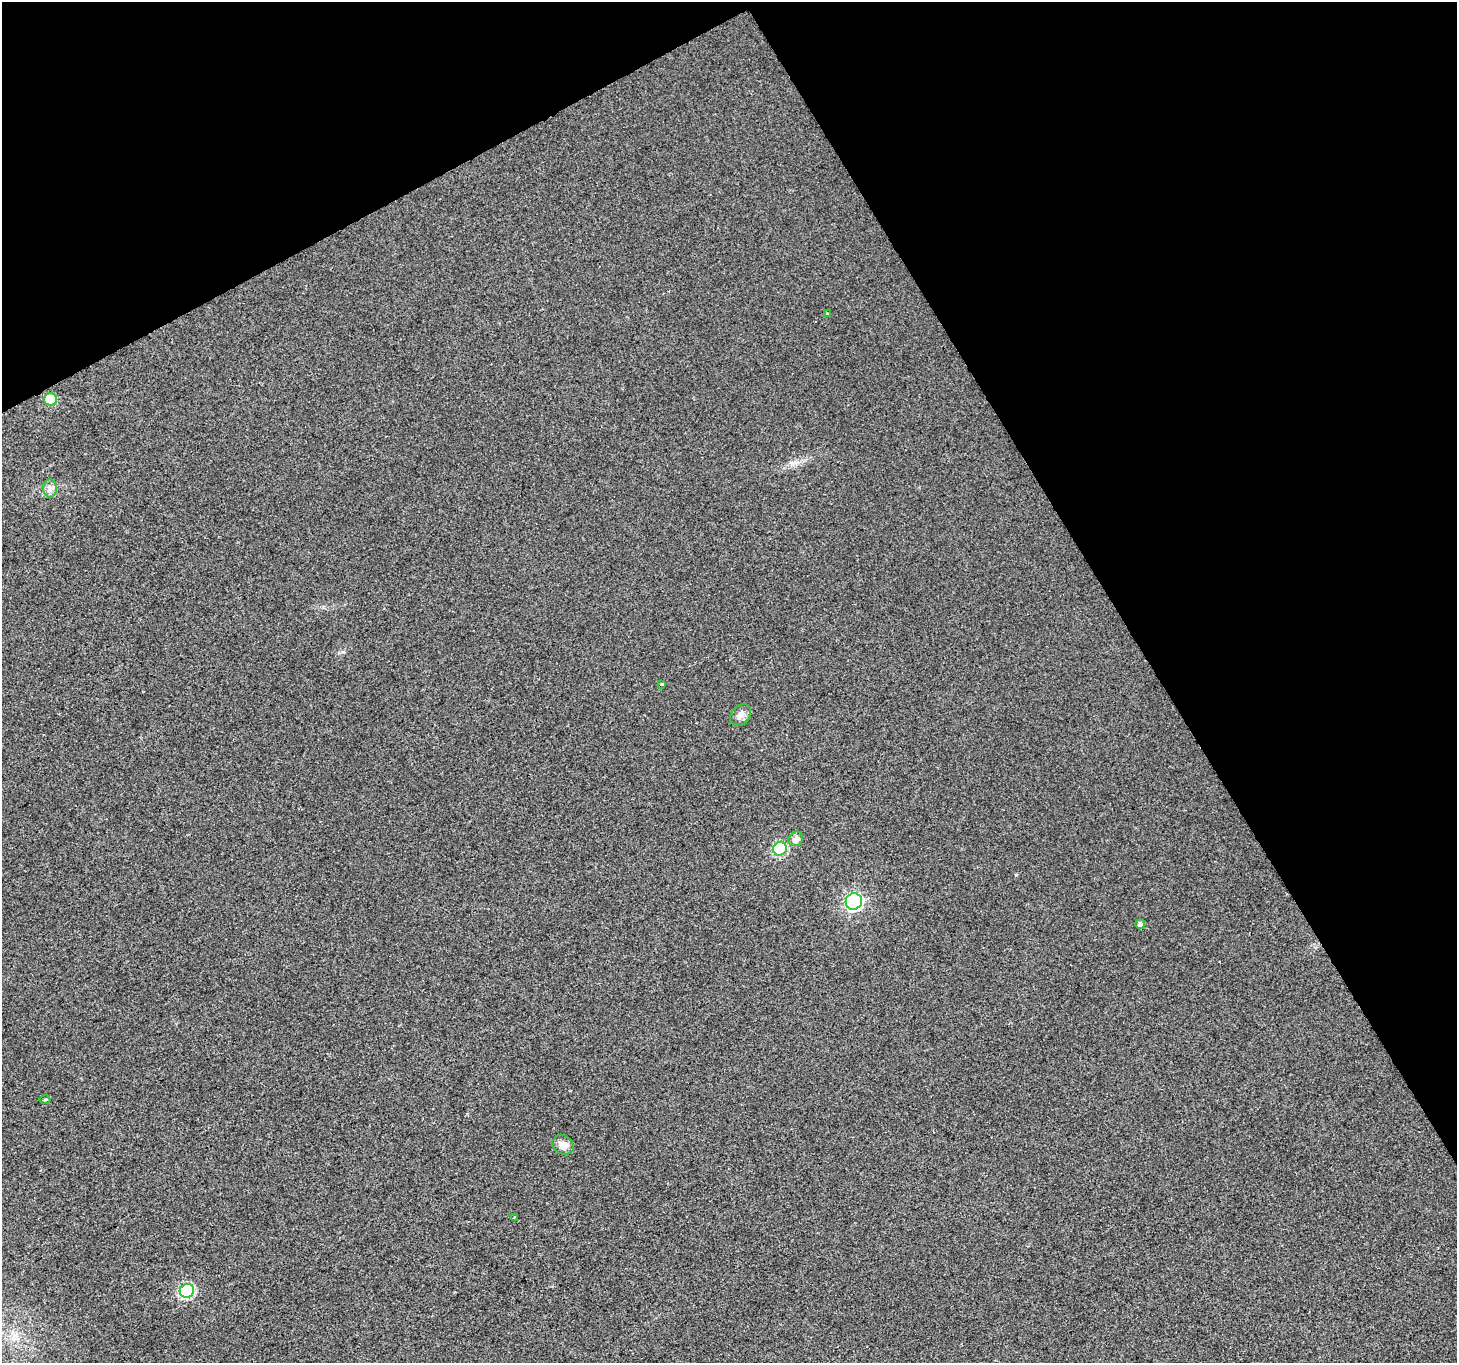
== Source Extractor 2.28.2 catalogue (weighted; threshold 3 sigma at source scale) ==
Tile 3 of 4 x 4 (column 3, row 1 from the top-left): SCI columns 2916-4370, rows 4251-5611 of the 5826 x 5719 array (HDU 1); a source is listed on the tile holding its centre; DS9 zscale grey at full resolution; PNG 1459 x 1365 px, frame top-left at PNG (2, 2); each listed source drawn as its Kron ellipse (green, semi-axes under 4 px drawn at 4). Shown black and unused: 29% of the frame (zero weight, under 2 of 3 exposures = <1% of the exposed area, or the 3 px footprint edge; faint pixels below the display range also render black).
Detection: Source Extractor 2.28.2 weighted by HDU 2 'WHT'; one run over the whole footprint, this tile lists its part. Background 0.00812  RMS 0.0055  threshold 0.0249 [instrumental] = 3 sigma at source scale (4.5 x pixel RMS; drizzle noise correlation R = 1.50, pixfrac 1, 0.0396/0.0396 arcsec/px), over >= 5 px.
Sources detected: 13; all 13 listed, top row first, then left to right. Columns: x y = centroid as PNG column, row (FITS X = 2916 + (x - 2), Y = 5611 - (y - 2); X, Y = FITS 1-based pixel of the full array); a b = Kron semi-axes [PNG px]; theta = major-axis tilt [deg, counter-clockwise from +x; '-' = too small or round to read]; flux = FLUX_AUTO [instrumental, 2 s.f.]
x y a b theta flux
828 313 3 2 - 1.1
51 399 6 6 - 19
50 488 9 7 -88 2.6
662 684 3 2 - 0.87
740 715 12 9 48 3.6
796 839 8 7 - 3.9
780 849 7 6 - 45
854 901 8 8 - 130
1140 924 5 5 - 1.9
45 1099 5 3 - 0.63
563 1145 11 9 -30 5
515 1217 3 3 - 0.65
187 1291 7 6 - 56
Unlisted compact peaks at least as high as the median listed source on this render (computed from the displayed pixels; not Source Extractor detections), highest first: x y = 1016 875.